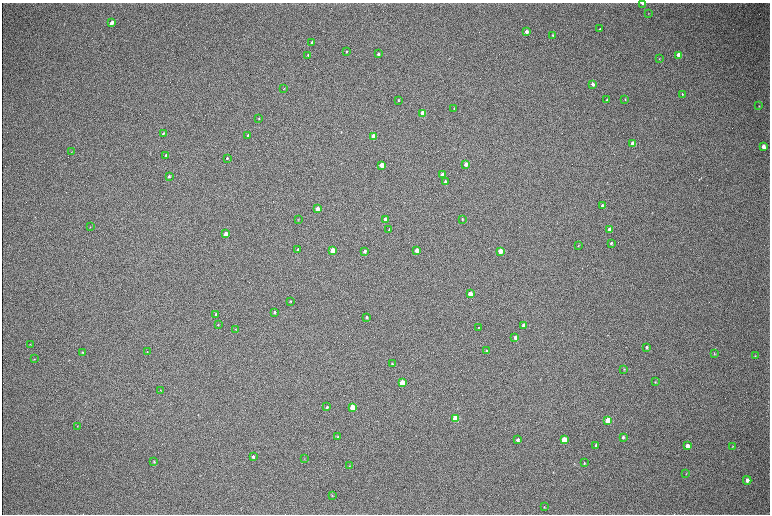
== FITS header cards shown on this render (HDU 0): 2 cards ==
NAXIS1  =                 1536 / length of data axis 1
NAXIS2  =                 1024 / length of data axis 2

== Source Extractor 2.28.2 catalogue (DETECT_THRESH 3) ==
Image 1536 x 1024 px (HDU 0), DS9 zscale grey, zoomed out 1/2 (1 PNG px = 2 x 2 image px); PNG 772 x 516 px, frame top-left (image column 1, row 1023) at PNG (2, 3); each listed source drawn as its Kron ellipse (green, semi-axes under 4 px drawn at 4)
Background 319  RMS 23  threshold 69.3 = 3 sigma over >= 5 px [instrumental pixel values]
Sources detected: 96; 1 cannot appear on this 1/2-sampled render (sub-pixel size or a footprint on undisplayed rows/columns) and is neither listed nor drawn; the other 95 listed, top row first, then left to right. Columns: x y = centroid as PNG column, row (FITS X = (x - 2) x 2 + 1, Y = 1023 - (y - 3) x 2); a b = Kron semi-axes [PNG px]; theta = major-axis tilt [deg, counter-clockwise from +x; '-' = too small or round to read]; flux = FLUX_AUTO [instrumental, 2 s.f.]
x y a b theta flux
642 4 3 2 - 4300
649 13 2 2 - 1700
112 23 4 3 - 34000
600 29 2 2 - 3200
526 32 3 3 - 14000
552 35 3 3 - 4100
311 42 4 3 - 4900
346 51 3 3 - 3600
378 54 3 3 - 9600
308 55 3 2 - 3100
679 55 4 3 - 67000
659 59 3 2 - 2600
592 84 4 3 - 17000
284 89 3 2 - 1900
682 94 4 3 - 4200
625 99 3 2 - 3100
398 100 3 3 - 4300
607 100 3 3 - 5400
759 106 3 2 - 2100
454 109 2 2 - 2800
423 113 3 3 - 130000
259 118 3 2 - 2300
163 134 3 2 - 6700
248 135 3 3 - 5700
374 137 3 3 - 180000
633 144 4 3 - 83000
763 147 4 3 - 27000
72 152 3 2 - 2100
166 155 3 2 - 4100
227 158 4 2 - 4300
466 164 3 3 - 33000
382 165 3 3 - 110000
443 175 3 3 - 62000
169 176 4 3 - 5900
445 182 3 3 - 17000
602 206 3 3 - 22000
317 209 3 3 - 62000
385 219 3 3 - 57000
462 219 3 2 - 4000
298 220 3 2 - 2400
90 227 3 2 - 1800
389 229 2 2 - 4000
610 230 3 3 - 67000
226 234 3 3 - 51000
611 243 3 3 - 7000
578 246 3 3 - 2700
298 250 3 2 - 11000
417 250 3 3 - 66000
333 251 3 3 - 170000
364 251 3 2 - 13000
500 251 3 3 - 84000
470 294 3 3 - 81000
290 301 3 2 - 4500
274 312 3 3 - 7900
216 314 3 3 - 11000
367 317 3 2 - 8300
218 324 3 3 - 3200
524 325 3 3 - 42000
479 327 3 2 - 2300
235 329 3 2 - 2300
515 338 3 3 - 16000
30 344 3 2 - 2300
646 347 3 3 - 7400
487 351 3 3 - 7800
82 352 3 3 - 3700
147 352 3 2 - 2800
714 354 4 3 - 3000
755 356 4 3 - 3400
34 359 3 3 - 2600
392 364 3 3 - 3600
624 369 3 3 - 3600
655 382 3 2 - 2600
402 383 4 3 - 210000
161 390 3 2 - 1600
327 407 3 3 - 4900
352 407 3 3 - 130000
456 418 4 3 - 310000
608 421 4 3 - 220000
77 426 3 2 - 1600
338 437 4 3 - 4300
623 437 4 3 - 9000
518 440 3 3 - 13000
564 440 4 3 - 160000
596 445 4 3 - 5800
687 446 4 3 - 30000
732 446 4 3 - 3200
253 457 3 3 - 9700
304 459 3 2 - 1700
154 461 3 3 - 4500
584 463 4 2 - 4000
349 466 3 2 - 2200
686 473 3 2 - 2400
747 480 4 3 - 15000
332 495 3 3 - 2700
544 507 3 2 - 2400
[1 sub-pixel or undisplayed-footprint detection neither listed nor drawn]